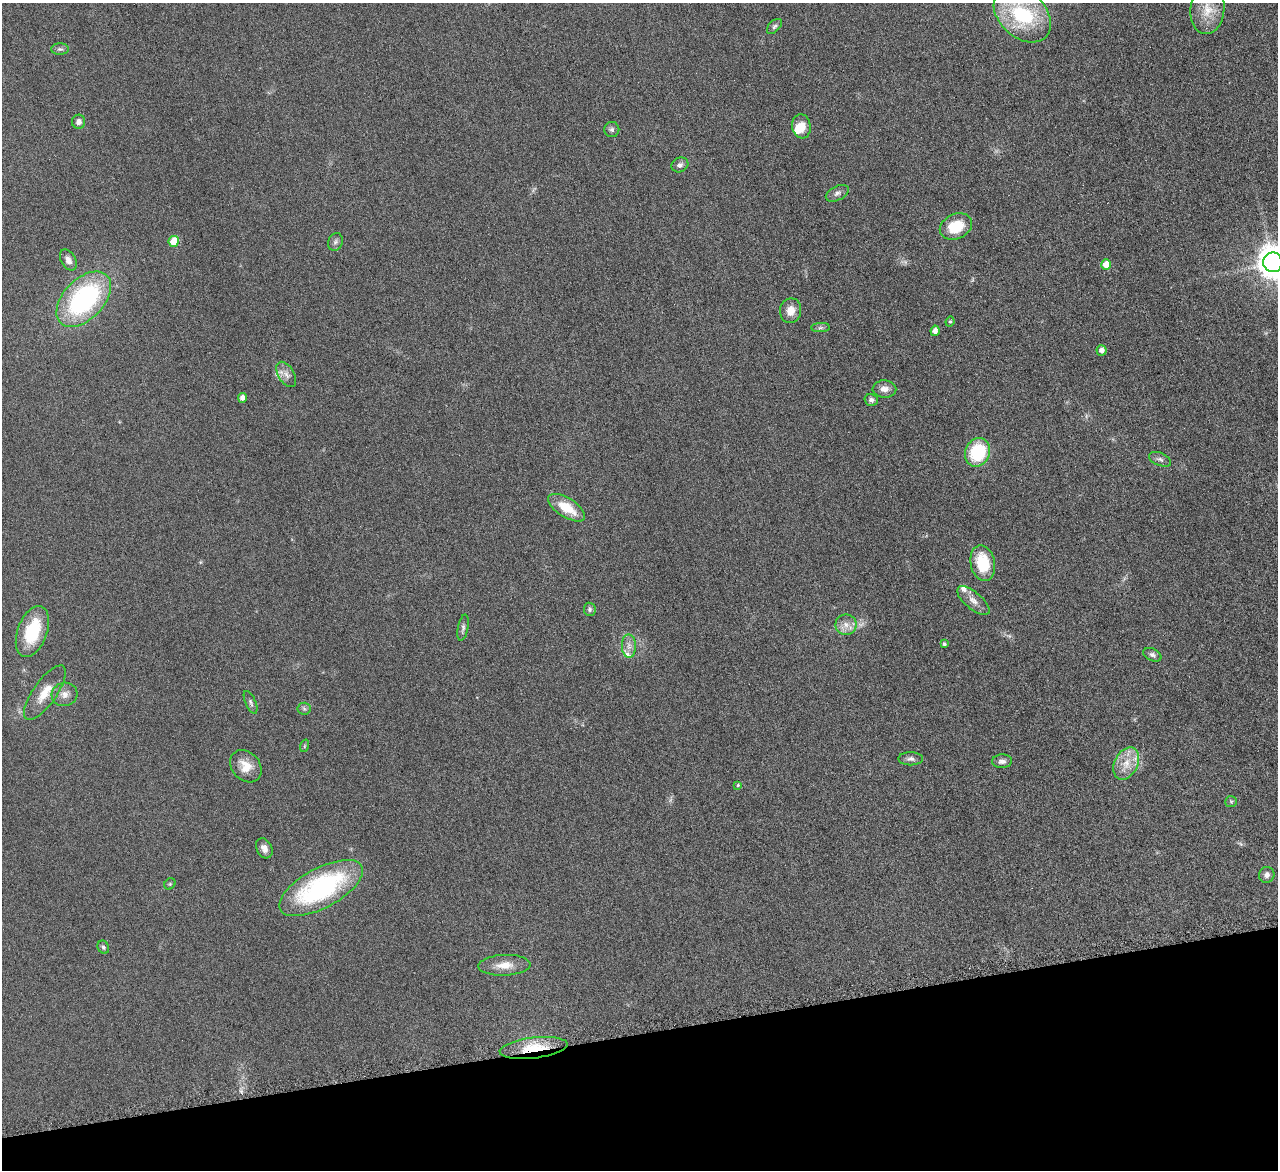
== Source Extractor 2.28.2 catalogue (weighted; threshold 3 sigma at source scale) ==
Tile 14 of 4 x 4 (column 2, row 4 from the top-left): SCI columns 1282-2557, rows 273-1440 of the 5114 x 5096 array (HDU 1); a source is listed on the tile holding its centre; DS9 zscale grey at full resolution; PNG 1280 x 1172 px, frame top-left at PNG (2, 3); each listed source drawn as its Kron ellipse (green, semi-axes under 4 px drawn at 4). Shown black and unused: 12% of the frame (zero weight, under 4 of 8 exposures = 1% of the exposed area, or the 3 px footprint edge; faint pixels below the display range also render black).
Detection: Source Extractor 2.28.2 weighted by HDU 2 'WHT'; one run over the whole footprint, this tile lists its part. Background 0.0891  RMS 0.0087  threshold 0.0355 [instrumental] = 3 sigma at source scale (4.09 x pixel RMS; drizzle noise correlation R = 1.36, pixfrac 0.8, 0.05/0.05 arcsec/px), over >= 5 px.
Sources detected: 59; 4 inside a brighter listed object's ellipse — not listed separately; the other 55 listed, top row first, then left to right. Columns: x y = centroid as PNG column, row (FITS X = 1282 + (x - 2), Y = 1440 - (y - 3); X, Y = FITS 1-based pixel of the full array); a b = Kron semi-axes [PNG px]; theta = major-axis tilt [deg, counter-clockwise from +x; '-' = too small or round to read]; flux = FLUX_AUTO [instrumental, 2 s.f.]
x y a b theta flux
1207 10 24 17 83 17
1022 15 33 23 -42 68
774 26 9 5 45 1.9
60 49 9 5 -1 2.1
79 122 7 6 - 3.8
801 126 12 9 -82 10
612 130 7 7 - 2.2
680 165 9 7 25 2.7
837 193 12 7 27 3.2
956 227 17 12 25 24
174 241 5 5 - 18
335 242 9 7 65 2.3
68 260 11 7 -61 4.4
1273 262 10 9 - 1400
1106 264 5 5 - 11
84 299 33 20 46 130
791 311 12 10 79 8.3
950 322 5 4 - 1.1
820 328 9 4 0 1.9
935 331 5 4 - 4.4
1101 350 5 5 - 3.7
286 374 14 8 -59 5.2
884 389 12 8 -1 5.3
242 398 5 4 - 3.9
871 400 7 6 - 2.3
977 452 14 12 68 46
1160 459 12 6 -22 2.7
566 508 21 9 -32 19
983 563 18 12 -78 29
973 601 20 8 -40 6.8
590 609 7 5 -80 1.8
846 625 10 10 - 6.4
463 628 13 5 79 2.5
32 632 26 14 70 40
944 644 3 3 - 1.5
629 646 12 7 -89 4.7
1152 655 9 6 -26 2.5
45 693 32 11 55 15
64 694 13 11 15 6.2
251 702 12 5 -66 2.1
304 709 6 6 - 1.7
304 746 6 4 71 0.88
911 759 12 6 -1 3.2
1002 761 10 7 4 3.3
1126 763 17 11 63 12
246 766 18 14 -48 12
738 785 4 3 - 1
1231 802 6 5 - 1.3
264 848 10 7 -62 4.6
1267 875 8 7 - 3.5
170 884 6 5 - 1.1
321 888 46 20 28 120
103 947 7 5 -64 1.6
504 965 26 10 2 11
533 1048 34 10 7 25
Overlapping masked pixels (flux is a lower limit): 1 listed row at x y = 533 1048
Isophote crosses this tile's border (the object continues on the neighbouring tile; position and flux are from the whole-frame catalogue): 2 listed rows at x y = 1022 15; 1273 262